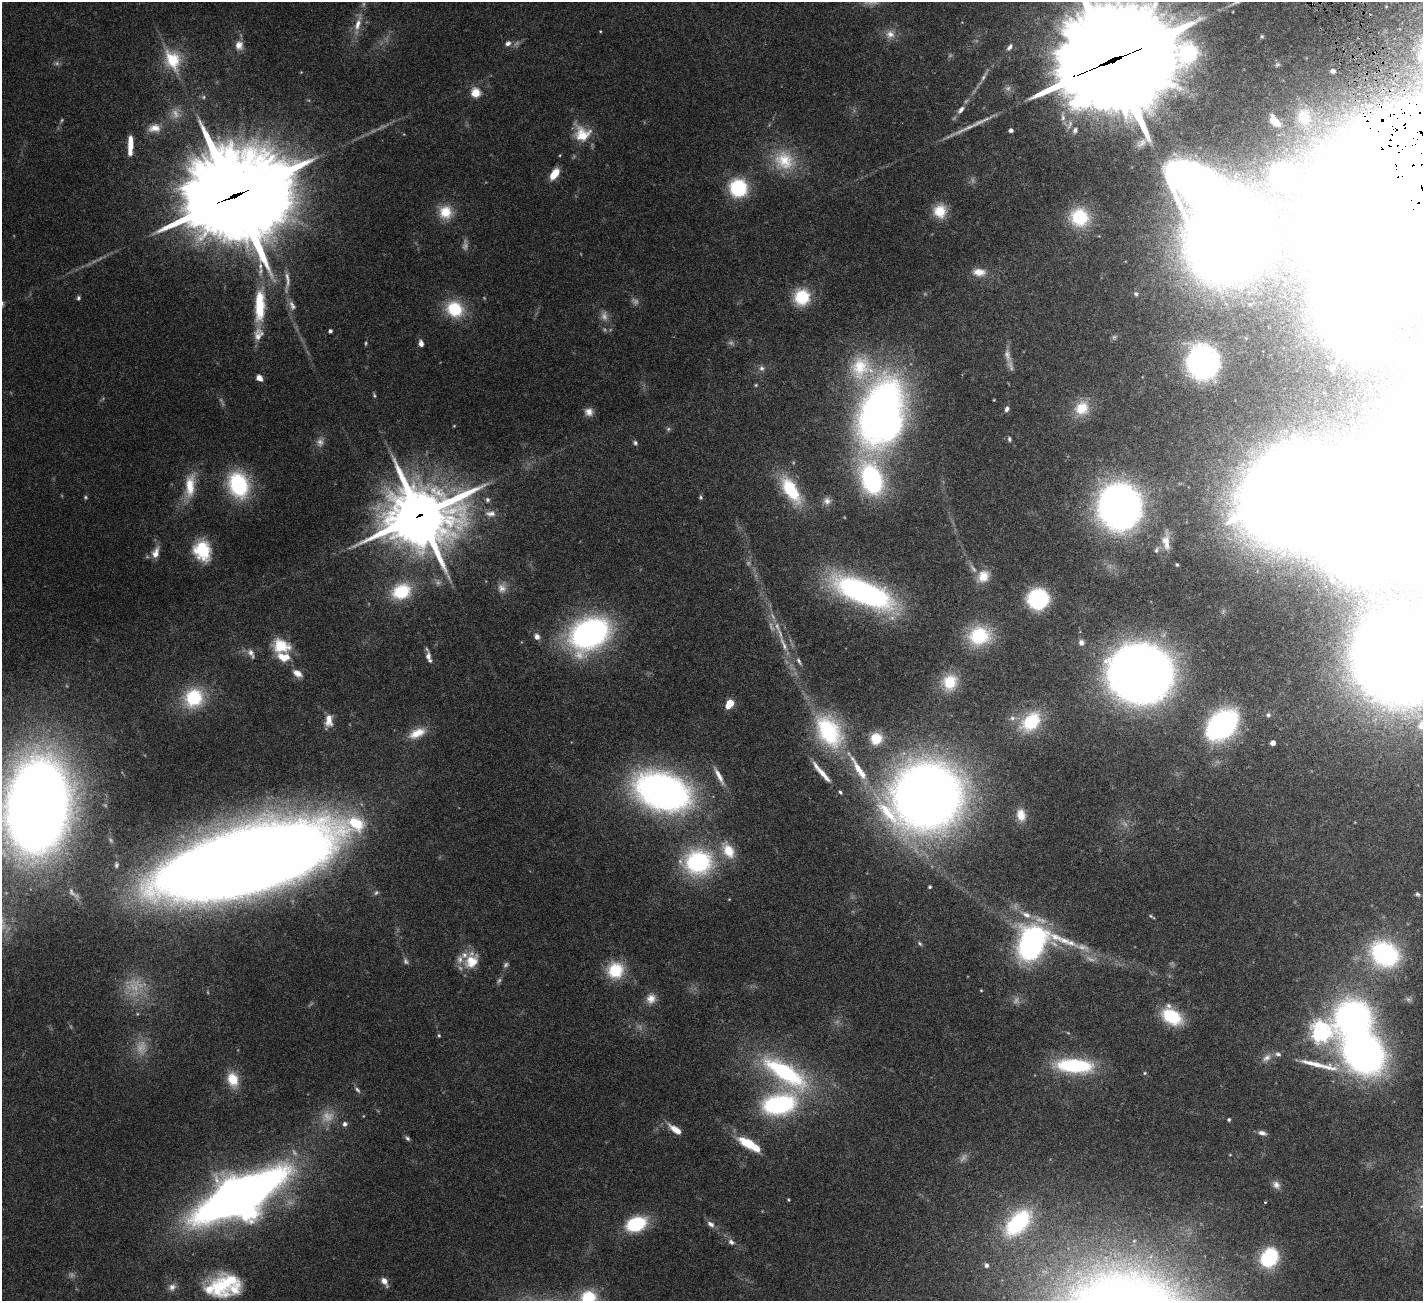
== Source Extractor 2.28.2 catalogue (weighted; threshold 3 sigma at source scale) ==
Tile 10 of 4 x 4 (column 2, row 3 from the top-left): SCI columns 1424-2844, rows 1595-2893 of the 5741 x 5679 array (HDU 1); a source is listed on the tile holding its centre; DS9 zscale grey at full resolution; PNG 1425 x 1303 px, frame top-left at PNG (2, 2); no overlay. Shown black and unused: <1% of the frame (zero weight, under 4 of 8 exposures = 2% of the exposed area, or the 3 px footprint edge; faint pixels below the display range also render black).
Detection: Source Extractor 2.28.2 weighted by HDU 2 'WHT'; one run over the whole footprint, this tile lists its part. Background 0.0766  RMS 0.0028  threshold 0.0113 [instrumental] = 3 sigma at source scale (4.09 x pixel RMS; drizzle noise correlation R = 1.36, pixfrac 0.8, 0.05/0.05 arcsec/px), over >= 5 px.
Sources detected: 222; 36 too faint to see at this stretch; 6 inside a brighter object's white glare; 2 long thin detections or spike segments (spike, bleed or trail) — not listed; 20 inside a brighter listed object's ellipse — not listed separately; the other 158 listed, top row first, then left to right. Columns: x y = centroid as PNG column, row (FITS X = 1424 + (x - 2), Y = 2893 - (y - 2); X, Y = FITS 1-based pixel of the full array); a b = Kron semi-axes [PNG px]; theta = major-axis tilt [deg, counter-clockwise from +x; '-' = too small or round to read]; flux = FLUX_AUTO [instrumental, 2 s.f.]
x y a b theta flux
358 24 26 8 73 3.8
600 31 3 2 - 0.18
890 34 12 12 - 2.3
1262 36 5 4 - 0.4
508 43 9 7 23 1
239 45 12 10 -82 2.2
1010 47 11 6 53 0.91
172 60 31 21 -66 11
1112 60 57 31 21 8300
1333 71 4 4 - 0.93
301 72 4 4 - 0.2
984 76 19 5 60 1.4
475 93 5 5 - 15
204 97 6 5 - 0.47
961 110 13 7 52 1.5
1304 117 19 14 -68 3.2
1275 121 9 5 -45 4.7
154 128 16 11 8 2.5
1011 130 4 4 - 1
1075 130 10 7 65 1
582 134 21 19 -45 6.8
1142 143 16 8 44 1.6
130 145 17 4 88 4.7
784 160 31 27 -28 11
554 174 11 6 55 5.4
1282 174 15 15 - 19
738 188 17 16 - 17
235 195 44 33 18 3800
1380 206 65 56 82 1700
940 211 16 15 - 5.7
445 212 18 17 - 5.8
1079 217 25 22 -16 13
1226 236 53 46 72 530
979 272 18 10 -3 3.1
1136 294 6 5 - 0.45
802 297 17 17 - 9.9
78 298 5 5 - 0.51
292 305 15 8 -65 1.5
259 307 34 13 87 11
455 309 22 19 -34 11
330 331 4 4 - 0.72
366 343 6 3 85 0.3
421 343 7 5 -78 1.3
1007 355 21 9 -76 2.3
1203 362 26 23 -76 62
762 368 8 7 - 0.94
1332 368 4 4 - 1
259 378 7 5 -45 1.7
756 385 5 4 - 0.32
374 395 6 4 -71 0.37
994 400 3 2 - 0.16
1082 408 20 18 41 6.2
1007 409 7 5 60 0.81
589 412 10 10 - 1.7
881 413 69 43 75 170
454 426 3 3 - 0.21
668 429 6 6 - 0.46
1293 436 6 6 - 0.63
1009 439 7 5 -83 0.5
635 443 6 5 - 0.55
238 485 27 21 -72 23
190 486 35 13 83 7.2
791 490 37 16 -58 14
701 497 6 5 - 0.44
1291 497 59 52 22 900
487 500 7 6 - 0.65
827 501 11 10 - 1.5
1119 506 25 24 - 220
490 513 15 9 0 1.9
420 515 28 24 10 1200
1166 542 20 10 -80 2.9
203 550 19 14 -70 14
1156 550 8 6 68 0.66
156 553 16 9 70 2.1
1177 565 3 3 - 0.34
983 576 17 13 44 4.1
401 591 26 20 20 12
863 592 63 22 -23 68
1038 599 16 16 - 28
590 633 36 26 29 77
537 636 8 7 - 1.2
979 636 26 22 13 14
1081 642 8 8 - 1
783 644 29 7 -67 3.5
281 646 19 14 -14 8.3
251 653 15 8 -60 1.4
428 656 11 7 -87 1.3
1397 660 53 48 -43 840
799 661 12 5 -60 0.81
297 673 13 7 -33 2
1140 674 36 33 -8 500
950 682 20 18 69 7.1
194 698 24 22 50 14
730 703 6 5 - 9.5
1268 715 7 6 - 0.71
329 720 15 9 89 2.5
1031 722 27 18 44 12
1222 725 24 16 41 77
1422 725 6 5 - 7
829 731 47 31 -60 27
417 733 25 12 24 4.7
876 739 14 14 - 5.6
1273 743 5 4 - 1.1
858 768 55 10 -58 10
821 772 32 6 -49 3.6
719 776 26 6 -63 2.4
662 791 43 27 -19 140
926 796 53 48 23 340
37 806 57 37 84 620
1021 815 16 11 -79 3.4
249 861 121 42 18 1100
698 862 37 32 3 29
116 865 7 4 88 0.47
930 887 4 3 - 0.36
1417 894 7 5 -37 0.52
1026 915 17 8 -26 3
1152 916 8 3 -31 0.38
920 943 7 5 -48 0.49
1031 943 28 21 66 69
1385 954 31 25 -28 36
406 961 10 7 -59 0.8
471 961 22 17 68 6
615 970 19 19 - 9.3
981 990 4 3 - 0.21
651 998 13 12 - 2.4
1408 999 9 7 -37 0.8
1172 1017 21 14 -30 13
1321 1032 8 7 - 150
439 1035 5 4 - 0.34
1363 1053 43 34 -39 120
1267 1058 14 8 40 1.7
1314 1064 48 8 -11 6.6
1074 1066 34 12 -4 25
785 1073 66 23 -33 36
1145 1073 5 4 - 0.33
233 1080 18 13 -75 5.4
357 1090 11 6 -50 0.81
779 1104 39 23 12 35
1229 1120 3 3 - 0.38
345 1124 6 5 - 0.95
675 1130 15 6 -36 3.3
1262 1133 11 5 -12 1.1
407 1138 8 5 -50 0.56
750 1144 19 8 -27 9.4
1276 1185 11 9 -45 1.5
239 1196 58 24 27 350
788 1200 3 3 - 0.26
1265 1202 4 3 - 0.25
1018 1223 37 21 47 27
636 1224 19 13 20 16
711 1224 10 7 -36 1.3
731 1242 10 7 -36 1.2
1269 1258 20 16 59 17
986 1265 6 5 - 0.94
384 1281 12 6 -58 1.7
222 1285 31 22 51 14
172 1287 11 10 - 1.5
588 1298 23 21 16 12
Overlapping masked pixels (flux is a lower limit): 4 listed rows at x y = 1112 60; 235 195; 1380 206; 420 515
Isophote crosses this tile's border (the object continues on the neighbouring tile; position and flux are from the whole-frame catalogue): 7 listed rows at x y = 1112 60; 1380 206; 1397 660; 1422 725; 37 806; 1363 1053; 588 1298